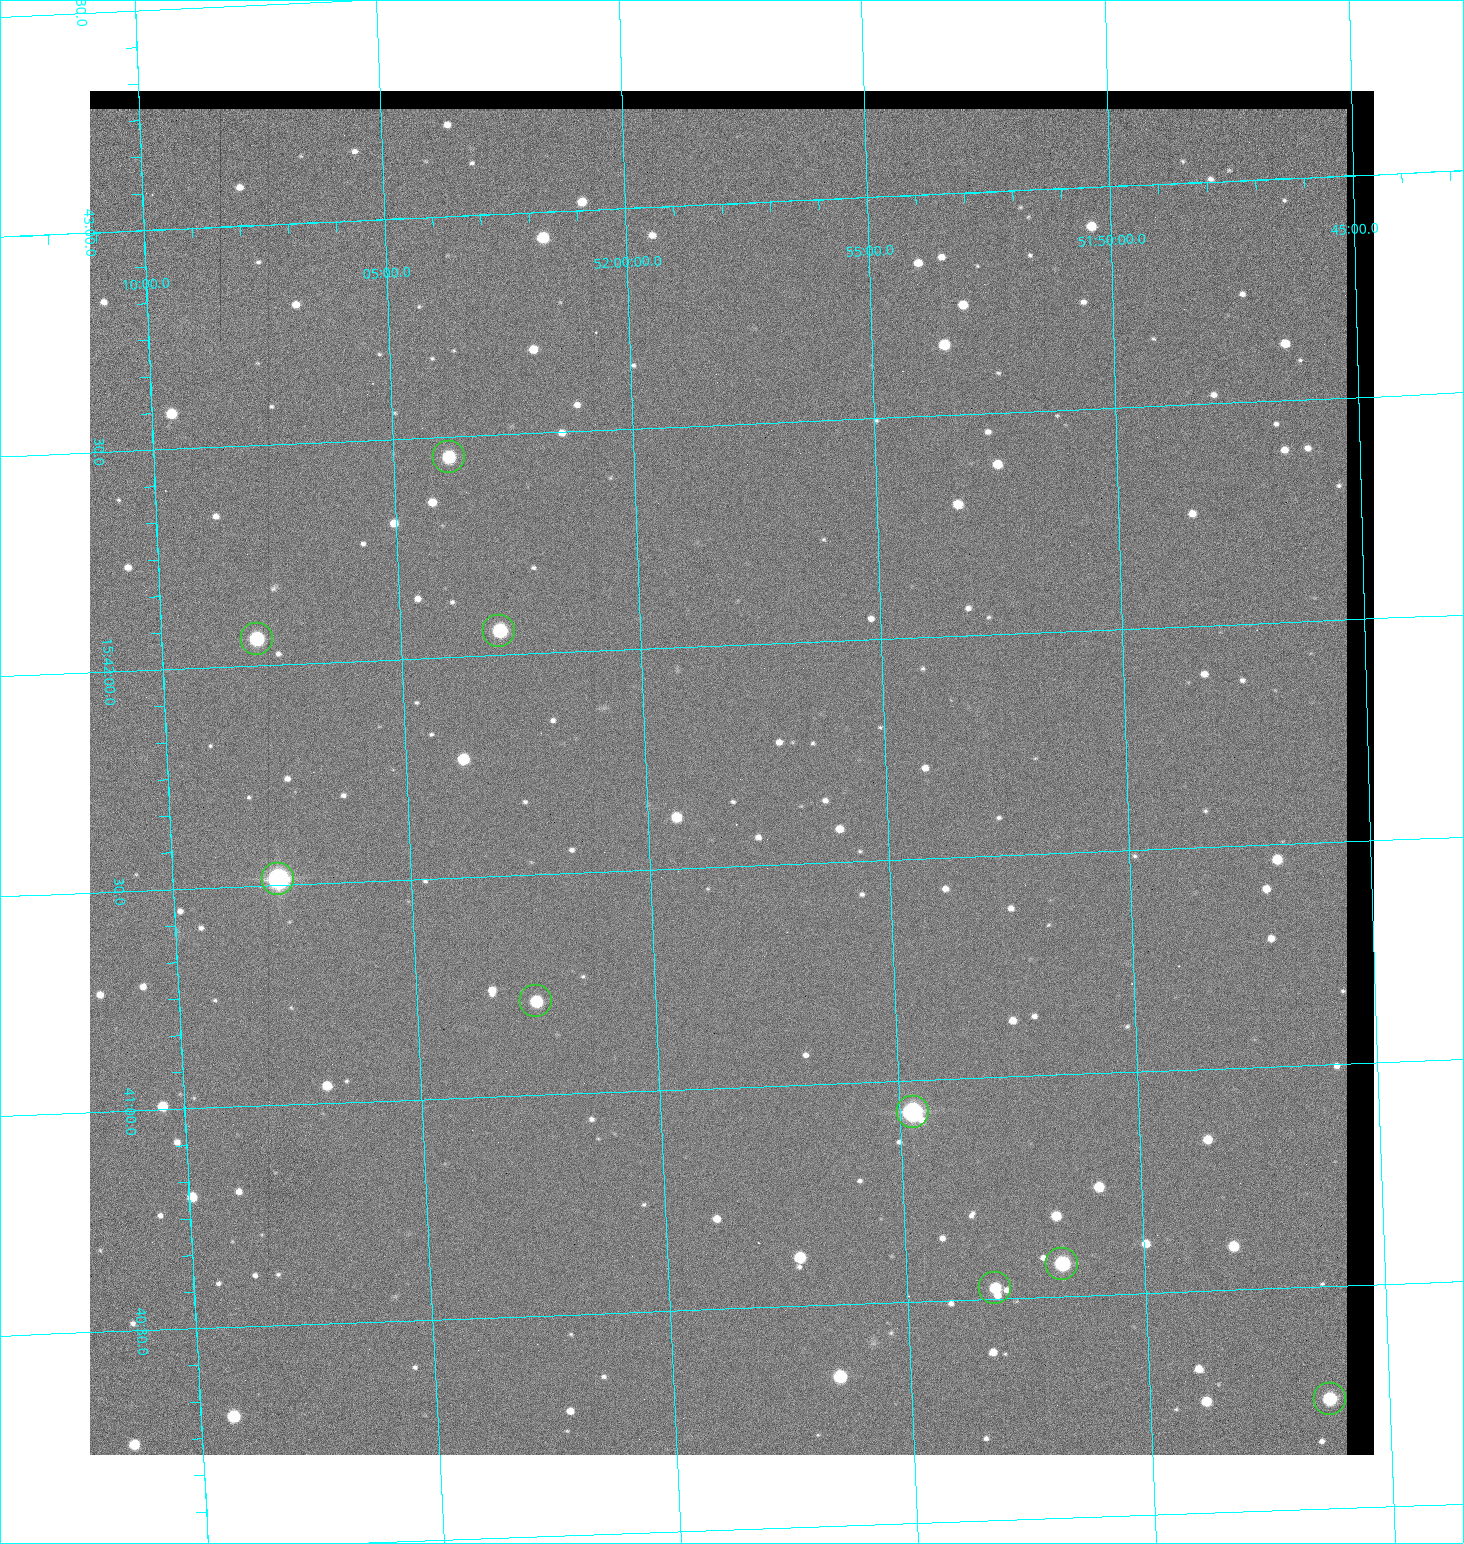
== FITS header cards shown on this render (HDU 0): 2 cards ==
NAXIS1  =                 1284 / length of data axis 1
NAXIS2  =                 1364 / length of data axis 2

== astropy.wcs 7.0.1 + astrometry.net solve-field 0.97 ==
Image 1284 x 1364 px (HDU 0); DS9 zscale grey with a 90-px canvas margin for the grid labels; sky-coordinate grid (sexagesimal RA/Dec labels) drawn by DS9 from the SOLVED WCS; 9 Tycho-2 reference stars matched to detected sources circled (green)
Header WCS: RA---TAN/DEC--TAN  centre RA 15:41:43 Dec +51:58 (235.43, +51.97 deg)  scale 1.26 arcsec/px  FOV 26.9' x 28.5'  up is +92 deg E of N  parity flipped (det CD > 0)
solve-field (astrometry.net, Tycho-2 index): VERIFIED the header's WCS against the Tycho-2 star catalogue (9 matches, 0 conflicts) and refined it, rather than solving blind
Solved WCS: RA---TAN-SIP/DEC--TAN-SIP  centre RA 15:41:43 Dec +51:58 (235.43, +51.97 deg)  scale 1.25 arcsec/px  FOV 26.8' x 28.5'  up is +92 deg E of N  parity flipped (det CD > 0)
The solver's refit moves the header's centre by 0.45 arcsec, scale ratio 0.9965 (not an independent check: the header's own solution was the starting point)
Tycho-2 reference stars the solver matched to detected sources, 9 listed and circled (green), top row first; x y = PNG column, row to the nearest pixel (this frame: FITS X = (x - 90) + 1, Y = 1364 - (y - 91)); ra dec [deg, ICRS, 3 dp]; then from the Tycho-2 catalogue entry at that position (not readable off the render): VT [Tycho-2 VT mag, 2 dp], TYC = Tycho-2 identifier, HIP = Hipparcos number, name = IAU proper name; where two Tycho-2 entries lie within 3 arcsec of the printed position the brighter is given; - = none
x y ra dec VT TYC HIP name
449 457 235.614 +52.064 11.61 3489-1132-1 - -
499 631 235.514 +52.049 11.19 3489-1407-1 - -
257 639 235.515 +52.133 11.12 3489-1380-1 - -
278 879 235.378 +52.130 9.31 3489-1322-1 76850 -
536 1001 235.303 +52.042 11.52 3489-958-1 - -
913 1112 235.232 +51.912 9.59 3489-824-1 - -
1062 1264 235.143 +51.862 10.97 3489-1016-1 - -
995 1288 235.131 +51.886 12.29 3489-908-1 - -
1330 1399 235.062 +51.771 11.53 3489-1453-1 - -